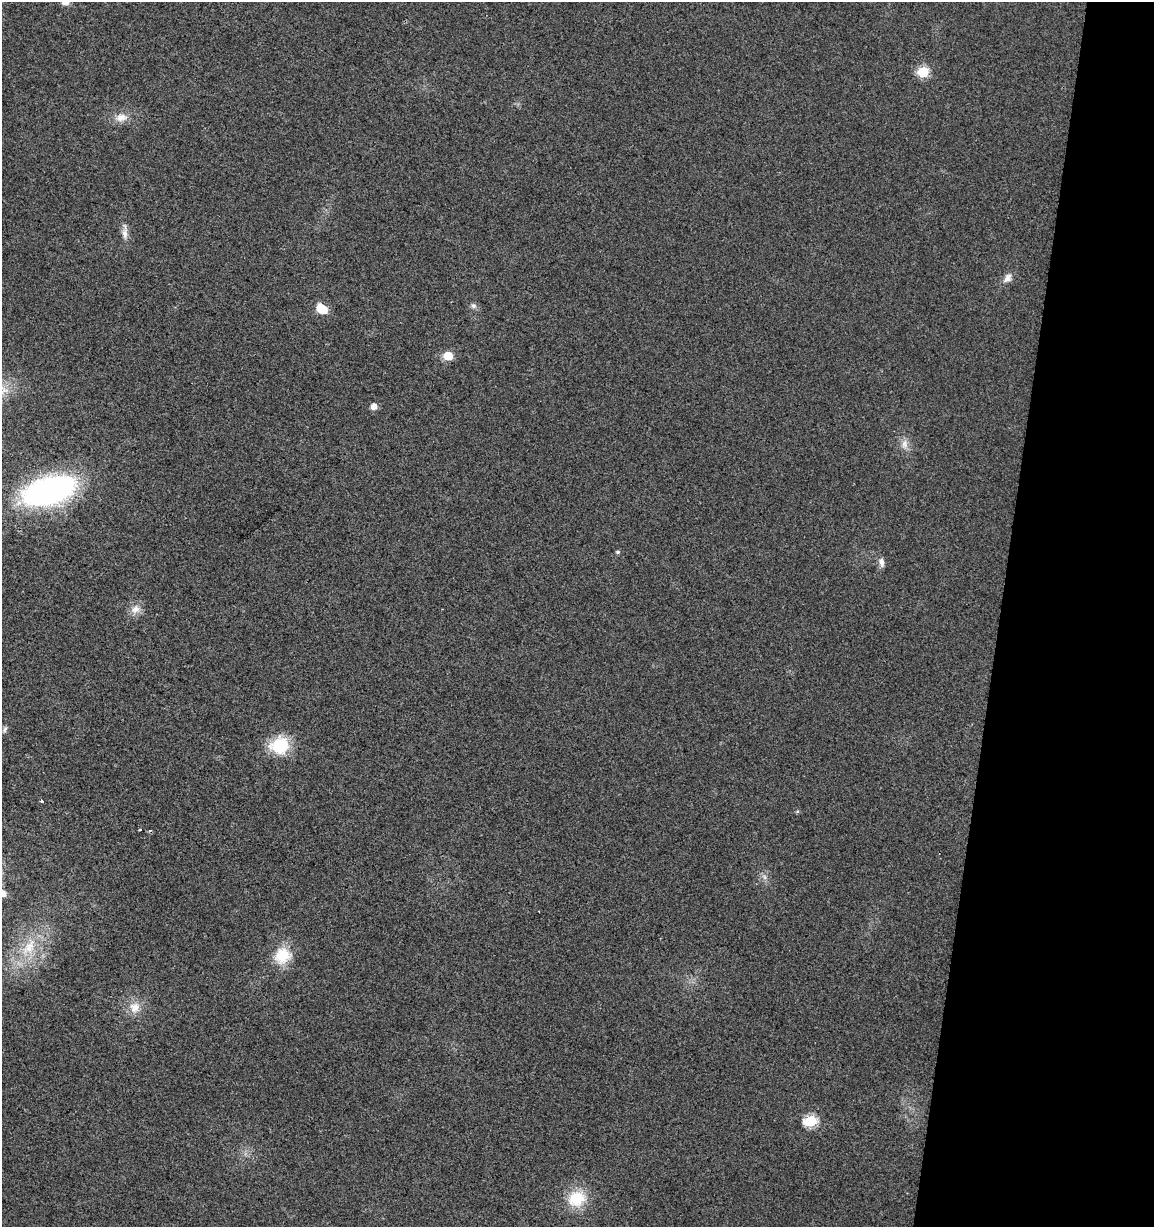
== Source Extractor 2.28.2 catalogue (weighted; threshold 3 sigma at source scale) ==
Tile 8 of 4 x 4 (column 4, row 2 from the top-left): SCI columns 3738-4889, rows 2452-3676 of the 5113 x 4909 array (HDU 1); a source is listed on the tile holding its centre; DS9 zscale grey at full resolution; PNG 1156 x 1229 px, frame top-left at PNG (2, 2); no overlay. Shown black and unused: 13% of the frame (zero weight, under 2 of 3 exposures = <1% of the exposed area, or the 3 px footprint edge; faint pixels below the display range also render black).
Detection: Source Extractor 2.28.2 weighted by HDU 2 'WHT'; one run over the whole footprint, this tile lists its part. Background 0.0138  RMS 0.0058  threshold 0.0263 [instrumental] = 3 sigma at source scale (4.5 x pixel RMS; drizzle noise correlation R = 1.50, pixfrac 1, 0.0396/0.0396 arcsec/px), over >= 5 px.
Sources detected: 27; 1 cosmic-ray / hot-pixel residue — not listed; the other 26 listed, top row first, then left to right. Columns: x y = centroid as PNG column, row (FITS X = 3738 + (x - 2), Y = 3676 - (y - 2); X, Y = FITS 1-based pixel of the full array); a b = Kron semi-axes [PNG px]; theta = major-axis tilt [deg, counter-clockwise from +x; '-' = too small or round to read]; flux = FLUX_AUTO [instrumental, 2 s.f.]
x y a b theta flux
65 2 6 5 - 5.5
923 72 6 6 - 40
121 117 17 10 13 6.1
125 232 23 7 90 4.4
1008 278 14 9 53 3.8
473 306 7 7 - 1.9
322 309 8 6 -41 22
448 356 6 5 - 21
374 406 5 5 - 4.9
905 444 14 8 83 4.1
49 491 38 20 16 190
618 552 5 5 - 1.1
881 562 11 6 -78 3
135 609 14 11 36 4.9
5 729 10 5 65 1.5
279 745 25 22 15 20
41 801 3 3 - 1.7
140 830 3 3 - 1.2
764 877 8 5 -60 1.7
3 893 6 6 - 4.8
538 911 2 2 - 0.6
29 947 24 14 55 16
282 955 22 20 50 16
135 1007 15 14 - 7.7
811 1121 7 6 - 57
577 1198 24 20 24 19
Isophote crosses this tile's border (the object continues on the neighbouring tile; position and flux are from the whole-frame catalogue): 2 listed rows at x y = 65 2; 3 893